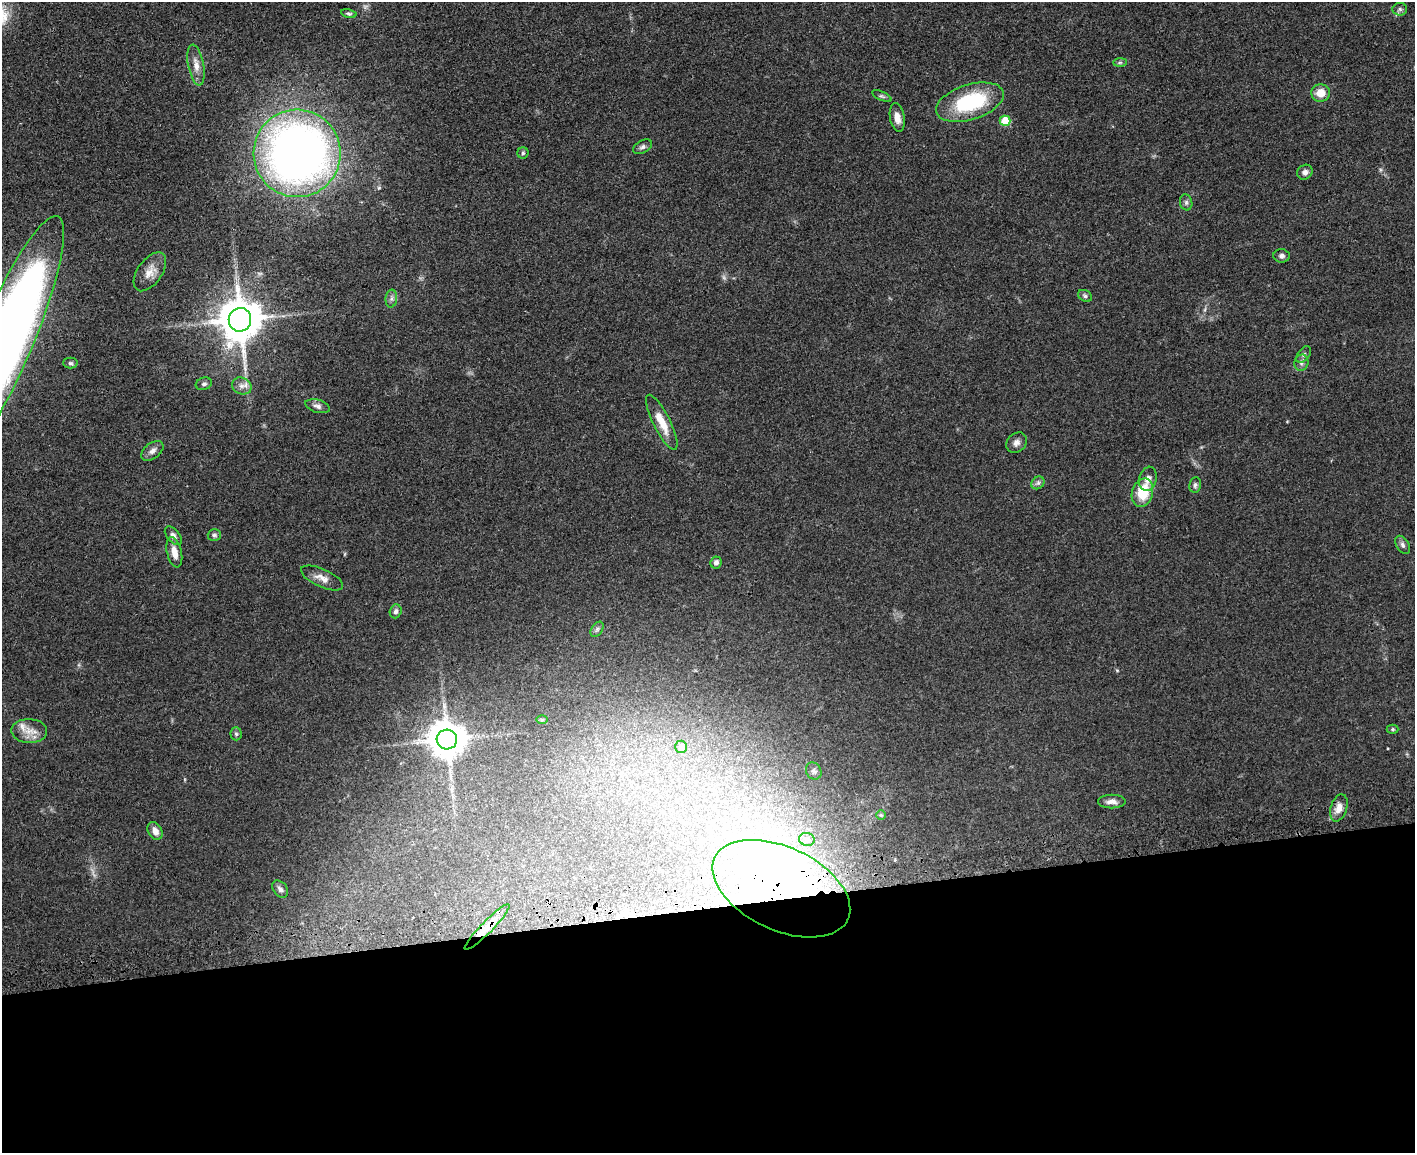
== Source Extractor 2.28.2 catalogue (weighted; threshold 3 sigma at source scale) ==
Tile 11 of 3 x 4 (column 2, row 4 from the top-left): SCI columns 1704-3116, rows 66-1216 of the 4709 x 4733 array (HDU 1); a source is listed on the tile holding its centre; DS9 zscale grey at full resolution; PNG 1417 x 1155 px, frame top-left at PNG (2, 2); each listed source drawn as its Kron ellipse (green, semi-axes under 4 px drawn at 4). Shown black and unused: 21% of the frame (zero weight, under 3 of 4 exposures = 7% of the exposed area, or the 3 px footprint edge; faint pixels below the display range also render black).
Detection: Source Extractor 2.28.2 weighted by HDU 2 'WHT'; one run over the whole footprint, this tile lists its part. Background 0.0467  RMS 0.0051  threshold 0.023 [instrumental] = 3 sigma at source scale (4.5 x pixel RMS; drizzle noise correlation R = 1.50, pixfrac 1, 0.05/0.05 arcsec/px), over >= 5 px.
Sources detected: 61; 2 too faint to see at this stretch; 2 inside a brighter object's white glare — neither listed nor drawn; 1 inside a brighter listed object's ellipse — not listed separately; the other 56 listed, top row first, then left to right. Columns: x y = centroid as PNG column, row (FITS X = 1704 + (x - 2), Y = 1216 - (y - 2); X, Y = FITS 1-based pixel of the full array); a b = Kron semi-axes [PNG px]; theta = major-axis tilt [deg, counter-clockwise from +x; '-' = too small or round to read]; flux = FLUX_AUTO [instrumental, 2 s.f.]
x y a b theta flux
1400 9 7 6 - 1.3
349 14 8 4 -12 0.93
1120 63 7 4 1 0.8
196 65 20 8 -79 5.1
1321 93 9 8 - 6.5
882 96 10 4 -25 1.1
970 102 35 17 17 40
897 118 14 7 -80 4.1
1005 121 5 5 - 15
642 147 10 6 27 1.5
297 153 44 43 - 380
523 153 5 5 - 0.83
1305 172 8 7 - 2
1186 202 8 6 -76 1.5
1282 256 8 6 -6 1.7
150 272 22 12 55 5.9
1085 296 7 5 -31 1.1
391 299 9 6 84 1.6
240 320 12 11 - 1900
5 341 135 27 67 600
1304 355 9 5 53 1.3
70 363 7 5 -1 1.1
1301 363 8 7 - 1.7
204 384 8 6 18 1.3
242 386 10 8 -23 2.9
318 406 13 6 -15 2.1
662 422 30 8 -63 9.4
1016 443 11 9 48 2.7
152 451 13 7 38 2.6
1148 479 12 8 75 3.7
1038 483 7 5 43 1.3
1195 485 8 6 82 1.3
1142 493 14 10 73 16
214 535 6 6 - 1.2
173 536 11 6 -50 2.1
1403 545 10 6 -59 1.7
174 552 15 7 -77 5.4
716 562 6 5 - 1.9
322 578 23 9 -24 4.5
396 611 7 5 71 1.6
597 629 8 5 54 1.4
542 719 6 4 0 0.58
1392 729 6 4 0 0.7
29 731 18 12 -3 6.4
236 734 6 5 - 1
447 739 10 10 - 1300
681 747 6 6 - 2.4
814 771 9 7 -61 1.7
1112 801 14 7 0 3.1
1339 808 14 8 73 5
881 815 5 5 - 0.65
155 831 9 7 -59 3.6
807 839 8 6 -16 1.7
280 889 10 6 -50 1.7
781 889 73 41 -25 130
487 927 31 6 46 6.5
Overlapping masked pixels (flux is a lower limit): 2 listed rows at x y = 781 889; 487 927
Isophote crosses this tile's border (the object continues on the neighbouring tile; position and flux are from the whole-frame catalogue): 1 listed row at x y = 5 341